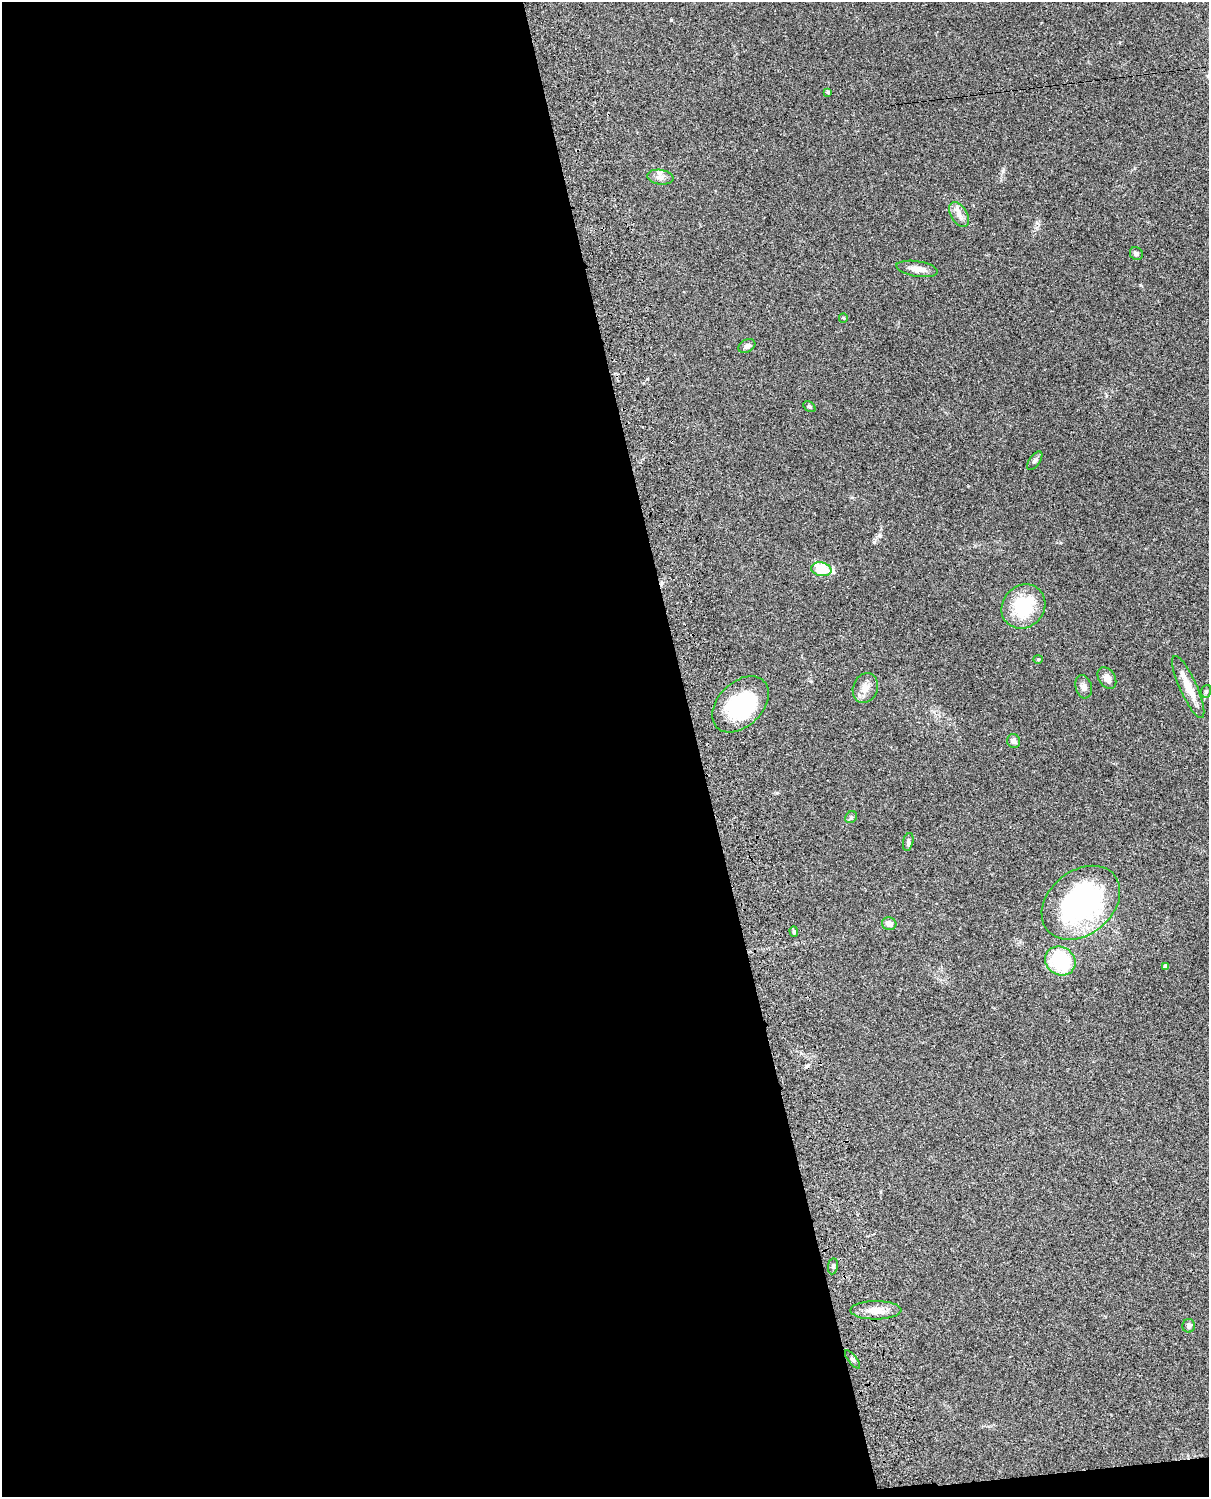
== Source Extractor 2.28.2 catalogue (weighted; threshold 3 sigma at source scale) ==
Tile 9 of 4 x 3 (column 1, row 3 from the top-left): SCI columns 140-1346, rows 277-1771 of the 5086 x 4924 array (HDU 1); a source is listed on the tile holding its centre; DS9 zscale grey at full resolution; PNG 1211 x 1499 px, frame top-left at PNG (2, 2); each listed source drawn as its Kron ellipse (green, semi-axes under 4 px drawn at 4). Shown black and unused: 58% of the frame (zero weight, under 3 of 4 exposures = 6% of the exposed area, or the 3 px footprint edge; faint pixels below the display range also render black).
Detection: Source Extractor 2.28.2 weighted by HDU 2 'WHT'; one run over the whole footprint, this tile lists its part. Background 0.101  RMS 0.0064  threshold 0.0288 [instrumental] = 3 sigma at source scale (4.5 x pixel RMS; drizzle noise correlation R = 1.50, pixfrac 1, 0.05/0.05 arcsec/px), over >= 5 px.
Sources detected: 32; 1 inside a brighter object's white glare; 1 cosmic-ray / hot-pixel residue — neither listed nor drawn; the other 30 listed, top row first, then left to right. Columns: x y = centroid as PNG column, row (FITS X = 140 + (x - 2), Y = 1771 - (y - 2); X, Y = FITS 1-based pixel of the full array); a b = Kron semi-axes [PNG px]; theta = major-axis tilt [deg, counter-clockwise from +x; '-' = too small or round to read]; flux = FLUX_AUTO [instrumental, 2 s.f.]
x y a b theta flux
828 92 4 3 - 0.84
660 177 13 7 -8 3.4
959 214 13 8 -60 4.4
1136 254 7 6 - 1.5
917 269 21 7 -9 5.7
843 318 4 4 - 0.61
747 346 9 6 29 2.3
809 407 7 4 -38 1
1035 461 11 5 54 1.7
821 569 10 7 -11 20
1023 606 23 20 47 32
1038 659 5 4 - 0.7
1107 678 12 8 -57 3.9
1084 687 12 8 -74 2.8
1188 687 34 8 -66 12
865 688 15 12 70 6
1206 691 6 5 - 0.95
740 704 33 22 44 49
1014 741 7 6 - 2.5
851 817 6 5 - 1.1
908 842 9 5 77 1.3
1081 903 43 32 39 120
889 924 7 6 - 4.7
794 932 5 4 - 0.97
1060 961 16 14 -35 40
1166 966 4 4 - 1.9
833 1266 8 5 80 1.3
876 1310 25 9 1 8
1189 1326 7 6 - 1.8
852 1359 11 4 -53 1.2
Unlisted compact peaks at least as high as the median listed source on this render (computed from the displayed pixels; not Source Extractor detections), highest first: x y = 671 20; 880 536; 874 542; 1003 171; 777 793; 1140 285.